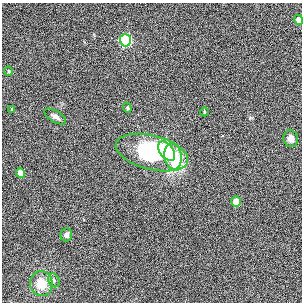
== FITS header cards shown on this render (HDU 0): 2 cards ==
NAXIS1  =                  300
NAXIS2  =                  300

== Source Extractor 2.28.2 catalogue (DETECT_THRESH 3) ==
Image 300 x 300 px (HDU 0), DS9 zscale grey, 1 PNG px = 1 image px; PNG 304 x 304 px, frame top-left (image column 1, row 300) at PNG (2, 3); each listed source drawn as its Kron ellipse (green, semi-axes under 4 px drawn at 4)
Background 0.00471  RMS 0.029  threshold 0.0874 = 3 sigma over >= 5 px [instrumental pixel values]
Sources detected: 16; all 16 listed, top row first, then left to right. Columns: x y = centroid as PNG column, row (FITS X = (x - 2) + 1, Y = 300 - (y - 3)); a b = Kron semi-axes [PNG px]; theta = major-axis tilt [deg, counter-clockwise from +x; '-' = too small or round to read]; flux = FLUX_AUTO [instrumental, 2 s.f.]
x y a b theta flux
299 20 5 4 - 14
125 40 6 5 - 300
9 71 5 3 - 1.7
127 108 5 4 - 2.4
12 110 4 3 - 2.6
204 112 4 3 - 1.6
55 116 12 5 -31 7.4
291 139 8 7 - 13
167 151 11 6 -52 84
152 152 37 17 -14 290
173 156 13 8 -81 60
20 173 5 4 - 24
236 202 5 4 - 25
66 235 6 5 - 7.1
54 280 7 5 -66 4
41 284 12 11 - 31
At the frame edge (FLAGS 8, measured only in part): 1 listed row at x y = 299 20